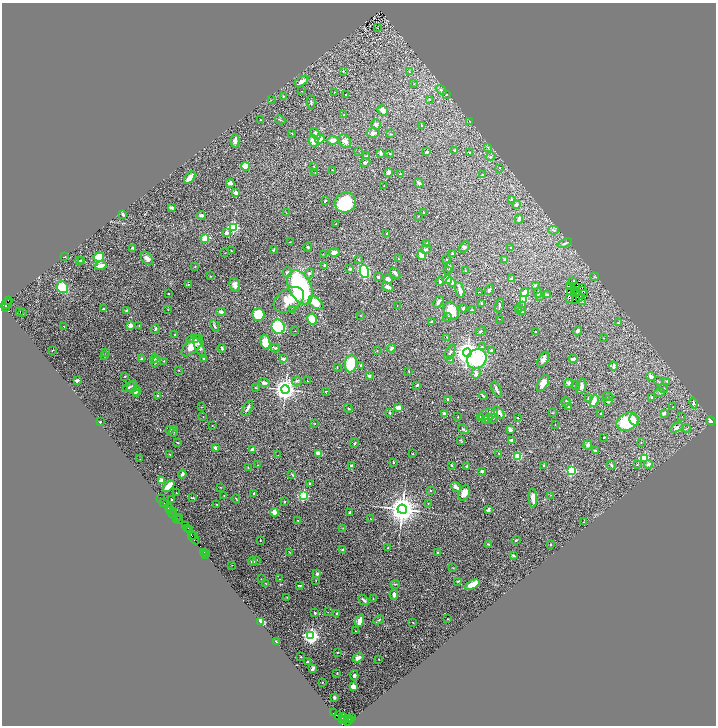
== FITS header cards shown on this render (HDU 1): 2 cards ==
NAXIS1  =                 1428
NAXIS2  =                 1447

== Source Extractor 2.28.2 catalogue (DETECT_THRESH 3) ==
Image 1428 x 1447 px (HDU 1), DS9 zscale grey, zoomed out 1/2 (1 PNG px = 2 x 2 image px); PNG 718 x 728 px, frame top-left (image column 1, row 1446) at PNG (2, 3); each listed source drawn as its Kron ellipse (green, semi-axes under 4 px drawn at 4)
Background 1.04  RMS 0.044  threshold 0.131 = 3 sigma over >= 5 px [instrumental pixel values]
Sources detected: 497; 78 cannot appear on this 1/2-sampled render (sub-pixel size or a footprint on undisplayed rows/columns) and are neither listed nor drawn; the other 419 listed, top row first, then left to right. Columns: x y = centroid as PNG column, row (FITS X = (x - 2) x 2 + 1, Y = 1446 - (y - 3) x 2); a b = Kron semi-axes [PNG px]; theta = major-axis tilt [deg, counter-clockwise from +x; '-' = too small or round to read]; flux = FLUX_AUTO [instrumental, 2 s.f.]
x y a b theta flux
377 28 2 1 - 59
343 71 4 2 - 7.3
409 72 4 2 - 4.9
302 81 8 4 33 36
414 84 3 2 - 4.1
441 90 6 4 -37 19
302 91 2 2 - 2.8
334 92 2 1 - 2.9
446 94 3 3 - 8.4
345 95 2 1 - 5.1
283 96 3 2 - 5
430 99 3 2 - 4.1
271 100 3 2 - 3.2
311 102 7 3 -87 11
383 110 5 4 - 41
344 115 2 2 - 3.7
261 120 3 2 - 5.3
280 120 5 3 - 8.8
469 121 3 2 - 3
376 124 5 4 - 19
422 125 3 2 - 3.5
292 133 3 2 - 3.4
373 133 6 4 -4 31
315 134 6 3 -59 24
391 134 3 2 - 5.4
320 139 5 4 - 86
333 140 5 4 - 47
235 141 6 4 -89 35
314 141 6 4 -68 82
345 141 7 5 -58 32
488 148 3 3 - 6.2
455 150 3 3 - 12
359 151 2 1 - 2.2
427 152 3 2 - 16
381 153 4 2 - 22
390 153 2 2 - 3.3
469 153 3 3 - 5.4
367 156 4 2 - 15
490 156 5 3 - 13
365 163 5 3 - 10
245 166 4 4 - 160
314 166 2 1 - 2.3
500 168 3 2 - 4.3
333 170 2 2 - 7.6
389 172 4 3 - 23
315 173 3 2 - 3.4
401 174 3 2 - 8.1
483 175 3 2 - 3.3
190 177 7 3 51 96
230 183 4 2 - 29
419 183 5 4 - 17
384 186 2 1 - 3.3
236 193 3 3 - 29
512 199 3 3 - 4.9
325 201 3 2 - 14
345 202 10 10 - 370
516 205 3 3 - 31
171 207 4 3 - 20
423 212 2 2 - 5.6
286 213 3 2 - 3.4
123 215 3 2 - 21
201 215 4 3 - 26
419 216 3 2 - 3.6
519 219 5 4 - 30
336 224 2 2 - 7
234 227 3 3 - 1000
554 230 5 4 - 17
226 233 2 2 - 69
386 234 2 2 - 8.9
205 239 4 4 - 89
290 242 2 1 - 3
565 243 7 3 22 16
427 244 3 2 - 11
308 247 4 4 - 9.2
465 247 6 4 50 14
133 248 3 2 - 17
510 248 2 2 - 3.4
426 249 5 3 - 18
273 250 3 2 - 8.4
231 251 2 2 - 4.9
334 252 5 3 - 42
225 253 3 2 - 4.1
452 253 3 2 - 11
323 254 3 2 - 3.2
421 255 5 3 - 130
64 257 2 1 - 2.7
99 257 5 4 - 250
147 258 8 5 -53 36
398 259 2 2 - 5.8
446 259 3 2 - 4.5
504 259 3 2 - 5.1
80 260 2 2 - 5.2
359 260 3 2 - 4.7
82 261 4 2 - 13
101 266 6 3 13 65
195 266 3 2 - 4.6
325 266 4 3 - 20
449 267 6 3 -78 16
350 269 2 2 - 20
364 271 7 4 -78 780
447 271 2 2 - 2.9
466 271 3 2 - 4.7
287 272 5 4 - 13
309 273 5 4 - 16
395 273 6 3 -50 18
210 276 3 2 - 4.1
378 277 3 3 - 11
594 277 4 1 - 4.2
388 279 4 3 - 33
511 279 2 2 - 100
447 280 4 4 - 79
440 281 4 4 - 16
573 281 3 1 - 6.9
451 282 5 4 - 24
188 284 3 2 - 8.7
235 285 7 5 -73 38
535 285 3 2 - 9.1
569 286 2 1 - 2.5
575 286 4 1 - 7.7
62 287 6 5 - 230
300 287 18 11 -64 1800
388 287 6 3 -21 37
582 288 4 1 - 4.5
460 290 8 2 -73 45
489 290 5 3 - 12
575 290 2 1 - 4.5
582 291 2 1 - 2.4
479 292 2 2 - 3.4
525 292 5 3 - 82
570 292 4 2 - 2.8
578 292 2 1 - 2.2
538 293 5 2 - 27
584 293 2 1 - 3.6
168 294 2 2 - 9.6
547 295 3 2 - 17
540 296 2 2 - 3.3
570 299 2 1 - 1.7
580 299 2 1 - 3.5
9 300 3 2 - 130
289 300 16 11 33 120
524 300 3 2 - 350
575 300 2 1 - 3.6
582 301 2 1 - 7.1
439 302 6 3 55 20
316 303 8 5 -39 120
6 304 6 2 34 400
482 304 3 2 - 9.7
397 305 2 2 - 2.9
499 305 7 2 77 9.4
5 307 2 1 - 21
521 307 6 3 40 23
463 308 4 3 - 11
103 309 2 2 - 12
167 309 2 1 - 2.3
293 309 3 2 - 10
519 309 4 3 - 11
472 310 3 2 - 5
20 311 2 1 - 2.5
127 311 4 3 - 16
451 311 9 7 -63 140
522 311 4 3 - 25
221 312 5 3 - 16
22 313 2 1 - 11
258 314 6 6 - 280
361 315 2 2 - 2.5
447 318 4 3 - 8.8
312 319 5 4 - 260
499 319 2 1 - 2.2
432 322 4 2 - 10
619 322 4 3 - 6.4
139 325 2 1 - 3.1
64 326 2 1 - 4.4
130 326 2 2 - 140
215 326 6 3 -62 14
278 327 7 6 - 1000
155 329 5 3 - 16
295 331 2 1 - 1.9
480 331 5 2 - 7.4
577 331 5 4 - 21
536 332 3 2 - 6.3
175 335 2 2 - 6.5
447 337 3 2 - 4.9
604 338 3 2 - 3.5
193 339 7 4 9 24
265 342 7 4 -74 140
192 346 13 6 46 110
482 347 3 3 - 11
200 348 11 3 -65 19
222 348 4 2 - 10
275 348 4 3 - 9.6
391 348 4 2 - 17
53 350 2 1 - 3.4
491 350 4 3 - 10
377 351 3 2 - 3.9
106 352 3 2 - 2.7
450 352 8 4 60 17
467 353 4 4 - 7500
105 356 3 2 - 5.3
155 358 5 3 - 12
142 359 3 3 - 11
204 359 2 2 - 5.5
283 359 4 3 - 23
477 359 10 9 - 590
543 359 8 4 58 31
573 359 4 3 - 25
451 360 3 2 - 15
156 361 5 3 - 22
164 361 2 2 - 3.9
351 364 9 6 81 230
361 365 3 3 - 7
614 366 4 2 - 27
337 368 3 2 - 4.4
178 370 3 2 - 3.1
409 371 3 2 - 4.5
476 373 5 4 - 33
125 376 3 2 - 7.2
369 376 3 2 - 16
651 376 4 3 - 40
77 381 4 2 - 19
297 381 5 3 - 15
307 381 2 1 - 2.3
658 381 5 2 - 6.4
667 381 3 2 - 5.2
264 383 5 4 - 24
543 383 9 5 62 65
569 383 5 4 - 18
417 385 3 2 - 11
576 385 4 2 - 5
132 386 6 5 - 19
581 386 7 5 71 33
129 387 6 3 30 12
256 388 3 2 - 4.7
663 388 5 3 - 9
285 389 4 4 - 7400
496 390 8 3 -64 22
136 391 5 4 - 48
326 391 3 2 - 6.8
660 392 5 4 - 12
137 393 3 3 - 16
157 396 3 3 - 9.3
483 396 4 2 - 12
608 396 5 2 - 8
652 397 3 2 - 12
588 398 4 3 - 16
448 399 3 2 - 7.8
594 401 6 3 73 86
608 401 5 4 - 20
566 402 5 3 - 11
694 403 6 3 -76 13
201 407 3 2 - 3.8
569 407 4 2 - 19
673 407 3 2 - 6.7
247 408 9 3 59 29
348 408 4 3 - 7.9
398 408 3 3 - 83
390 413 3 2 - 11
499 413 7 4 -47 47
552 413 3 2 - 5.1
601 413 2 2 - 11
664 413 3 3 - 20
445 414 4 2 - 53
488 414 10 5 17 34
203 416 2 2 - 2.9
682 416 2 1 - 1.9
458 417 2 2 - 8.9
480 417 3 2 - 12
488 418 4 3 - 11
493 418 5 2 - 7
517 418 2 2 - 6.4
485 419 4 3 - 24
634 420 6 4 -59 32
711 421 5 3 - 33
100 422 2 2 - 15
627 422 11 8 27 330
315 423 2 2 - 2.7
212 425 3 2 - 4.1
555 425 2 2 - 2.1
676 428 6 4 35 33
686 428 4 3 - 7.7
463 429 5 4 - 15
170 430 4 3 - 9.9
510 430 4 3 - 24
174 431 5 3 - 9.7
604 437 2 2 - 5.5
461 440 3 2 - 4.1
512 440 4 3 - 20
177 443 2 2 - 6.9
355 443 5 3 - 8.1
641 443 2 2 - 3.3
588 445 5 4 - 14
215 447 3 3 - 16
252 449 3 2 - 51
595 450 4 2 - 12
318 453 3 3 - 62
499 453 2 2 - 2.8
169 454 3 2 - 3.8
413 454 3 2 - 2.8
278 455 2 1 - 7.6
518 456 4 4 - 110
644 458 3 3 - 330
140 459 3 2 - 2.5
393 462 2 2 - 5.9
637 464 3 2 - 5.7
648 464 4 3 - 21
258 465 2 2 - 2.9
452 465 2 2 - 7.8
611 465 5 3 - 11
351 466 3 2 - 25
466 466 3 3 - 11
544 466 3 2 - 9.3
248 467 3 2 - 3.1
482 471 3 2 - 26
571 471 3 3 - 680
182 474 4 3 - 27
292 474 3 2 - 8.4
161 480 2 2 - 63
309 483 2 2 - 5.9
169 486 7 4 45 140
220 487 3 2 - 3.6
456 487 6 3 -37 46
430 490 2 2 - 5.5
176 493 2 1 - 2
254 493 2 2 - 12
464 493 8 5 65 100
303 495 3 3 - 1000
551 495 3 1 - 2.8
224 496 3 2 - 2.6
192 498 4 2 - 5.4
236 498 4 2 - 5.1
533 498 9 3 -88 70
161 499 3 1 - 27
171 499 3 1 - 3.2
285 502 2 2 - 4.3
164 503 3 1 - 98
428 503 2 2 - 3.1
217 505 2 2 - 6.6
168 508 2 1 - 28
170 509 3 1 - 86
402 509 4 4 - 15000
488 510 4 3 - 16
170 511 3 2 - 110
173 511 2 1 - 41
274 512 4 3 - 57
349 512 3 3 - 7.8
173 514 3 1 - 130
180 517 2 1 - 51
177 519 2 1 - 30
371 519 3 2 - 3.4
178 520 2 1 - 39
298 520 2 1 - 3.8
584 522 2 1 - 3.5
185 526 3 1 - 75
188 528 3 2 - 87
343 528 2 2 - 3
190 529 2 2 - 210
191 536 3 2 - 160
193 536 2 1 - 88
194 538 6 3 -63 160
260 540 2 2 - 5
516 540 4 3 - 8.7
489 544 4 3 - 7.1
550 544 2 2 - 6.7
388 548 2 2 - 5.1
343 550 2 2 - 45
204 552 2 1 - 46
205 553 2 1 - 40
290 553 3 2 - 4.1
438 553 3 2 - 15
206 555 2 1 - 43
514 555 4 2 - 13
257 560 3 2 - 4.2
252 561 4 3 - 19
232 565 3 2 - 3.9
453 568 3 2 - 3.8
317 574 4 3 - 14
261 579 2 1 - 2.8
280 579 4 2 - 4.3
316 580 2 2 - 3.5
458 581 3 2 - 9.2
266 583 2 1 - 3.2
395 584 5 3 - 8.3
299 585 4 2 - 9
472 585 8 4 25 76
394 595 5 3 - 23
287 597 3 2 - 3.2
373 599 3 2 - 2.5
364 600 6 2 -42 19
328 612 2 1 - 2.7
315 613 3 2 - 9.8
336 613 3 3 - 5.4
447 619 2 1 - 3.3
379 620 5 3 - 10
260 621 2 2 - 390
360 621 6 3 72 87
413 623 2 2 - 3.1
355 631 2 2 - 3.5
311 636 4 3 - 2900
276 641 3 2 - 5.9
337 652 2 2 - 5.6
301 657 2 2 - 4.6
358 658 6 4 35 38
378 659 2 2 - 3.4
307 662 2 2 - 8.8
313 669 4 2 - 28
337 673 2 1 - 3.1
354 675 5 4 - 21
322 682 2 1 - 4.5
353 687 4 3 - 57
334 697 2 2 - 14
333 713 2 1 - 19
338 716 2 1 - 120
342 717 4 2 - 210
344 717 2 1 - 84
351 717 2 2 - 120
349 719 3 1 - 150
343 720 2 2 - 54
344 720 4 1 - 150
350 720 2 1 - 68
347 722 2 1 - 28
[78 sub-pixel or undisplayed-footprint detections neither listed nor drawn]